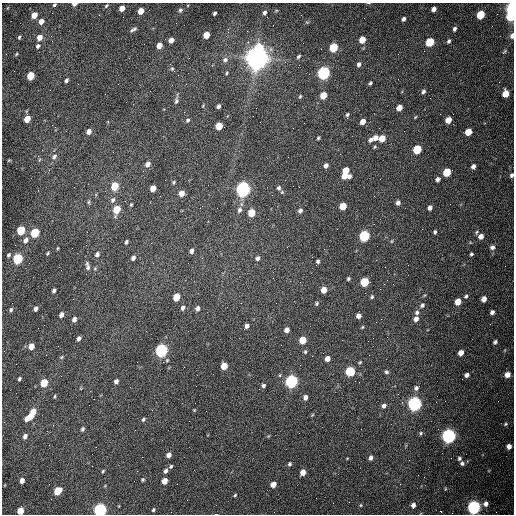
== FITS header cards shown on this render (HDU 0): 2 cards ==
NAXIS1  =                  512 /fastest changing axis
NAXIS2  =                  512 /next to fastest changing axis

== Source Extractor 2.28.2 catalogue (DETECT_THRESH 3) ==
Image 512 x 512 px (HDU 0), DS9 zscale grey, 1 PNG px = 1 image px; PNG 516 x 516 px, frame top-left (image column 1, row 512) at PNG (2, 3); no overlay
Background 1570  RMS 24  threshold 71.6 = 3 sigma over >= 5 px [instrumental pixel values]
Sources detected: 206; all 206 listed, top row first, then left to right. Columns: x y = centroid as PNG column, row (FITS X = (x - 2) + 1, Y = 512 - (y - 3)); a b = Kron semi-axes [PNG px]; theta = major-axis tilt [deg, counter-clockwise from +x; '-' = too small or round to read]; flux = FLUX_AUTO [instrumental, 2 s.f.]
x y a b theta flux
74 4 5 3 - 7.1e+03
54 5 4 3 - 2.3e+03
106 6 6 4 42 2.0e+03
122 8 5 4 - 1.5e+04
434 9 5 4 - 6.9e+03
512 9 6 4 -89 4.8e+05
180 10 5 5 - 2.8e+03
141 11 5 4 - 2.0e+04
214 13 4 3 - 3.0e+03
264 13 5 4 - 3.4e+03
34 15 5 4 - 1.9e+04
481 15 6 5 - 5.5e+04
510 16 6 5 - 4.5e+04
404 19 5 3 - 4.3e+03
41 21 5 4 - 9.8e+03
133 29 9 4 31 3.6e+03
454 29 5 4 - 3.5e+03
206 35 5 4 - 2.5e+04
51 36 3 2 - 1.6e+03
512 36 6 4 79 6.3e+03
19 37 4 3 - 2.1e+03
39 37 6 5 - 1.2e+04
171 40 5 4 - 1.0e+04
362 40 5 5 - 2.2e+04
449 41 5 4 - 2.8e+03
430 42 6 5 - 6.1e+04
159 45 5 4 - 1.4e+04
38 46 6 5 - 3.7e+03
333 47 6 5 - 7.0e+04
259 48 6 5 - 5.8e+04
321 49 2 2 - 7.9e+02
504 52 8 3 49 2.3e+03
16 54 4 3 - 1.6e+03
298 56 4 3 - 2.6e+03
257 58 8 8 - 2.4e+06
225 60 8 7 - 5.6e+03
359 64 5 4 - 4.2e+03
172 69 5 4 - 2.4e+03
227 73 6 3 60 2.0e+03
323 73 6 5 - 3.5e+05
31 76 6 5 - 4.4e+04
66 80 4 3 - 3.9e+03
370 83 4 3 - 2.6e+03
423 92 6 4 61 4.1e+03
105 94 2 2 - 7.8e+02
505 94 6 5 - 2.2e+04
323 95 5 5 - 2.3e+04
300 96 5 4 - 1.9e+03
176 100 13 5 81 4.9e+03
203 106 5 3 - 1.4e+03
218 106 5 4 - 4.3e+03
399 108 5 4 - 1.3e+04
347 115 5 4 - 2.7e+03
415 117 5 3 - 1.6e+03
27 119 5 4 - 2.4e+04
188 120 5 5 - 3.1e+03
448 120 5 5 - 1.8e+04
363 122 5 4 - 1.2e+04
219 126 5 5 - 3.4e+04
293 128 2 2 - 6.6e+02
89 132 6 5 - 8.5e+03
468 132 5 5 - 2.6e+04
318 138 3 3 - 2.1e+03
375 138 6 5 - 7.8e+03
382 138 6 5 - 2.2e+04
370 140 6 5 - 4.6e+03
417 149 6 5 - 6.6e+04
54 157 8 7 - 5.5e+03
9 160 5 3 - 1.3e+03
148 164 6 5 - 6.7e+03
326 165 5 4 - 6.0e+03
473 166 5 4 - 5.9e+03
346 170 9 5 -57 3.0e+04
447 172 6 5 - 4.8e+04
512 175 5 4 - 3.7e+03
344 176 6 4 -14 1.4e+04
437 179 5 5 - 5.2e+03
174 182 4 4 - 2.2e+03
115 186 6 5 - 4.5e+04
299 187 2 2 - 9.4e+02
153 188 5 4 - 1.5e+04
279 188 6 6 - 4.5e+03
243 189 6 5 - 7.3e+05
181 193 5 5 - 1.3e+04
113 200 8 6 69 4.8e+03
89 202 6 4 90 2.5e+03
398 203 5 5 - 5.0e+03
131 205 5 3 - 1.8e+03
343 206 5 5 - 2.8e+04
430 208 5 4 - 5.7e+03
116 209 6 5 - 4.2e+04
239 210 8 6 75 5.5e+03
300 211 6 5 - 4.8e+03
251 213 5 5 - 3.7e+04
21 230 6 5 - 6.9e+04
435 232 4 4 - 2.9e+03
476 232 6 4 44 2.5e+03
35 233 6 5 - 8.2e+04
364 236 6 5 - 1.7e+05
481 236 6 5 - 9.2e+03
26 240 7 5 58 7.0e+03
392 241 5 3 - 1.5e+03
126 242 4 3 - 2.7e+03
492 247 6 6 - 5.4e+03
58 248 5 3 - 1.5e+03
191 251 5 4 - 5.1e+03
47 253 4 3 - 1.9e+03
97 254 7 5 50 4.6e+03
471 254 4 3 - 2.5e+03
8 255 5 4 - 2.6e+03
18 258 6 5 - 1.5e+05
133 258 4 4 - 5.5e+03
257 258 6 5 - 4.4e+03
318 261 5 4 - 3.4e+03
87 266 12 5 -79 5.8e+03
95 269 5 5 - 2.1e+03
348 279 4 3 - 2.5e+03
364 282 6 5 - 6.6e+04
54 290 5 3 - 4.3e+03
324 290 5 4 - 1.7e+04
425 295 5 3 - 1.5e+03
466 296 6 5 - 3.1e+03
176 297 6 5 - 3.4e+04
372 297 4 4 - 2.4e+03
484 299 5 4 - 1.1e+04
458 302 5 5 - 1.9e+04
276 303 2 2 - 9.2e+02
317 303 5 4 - 2.3e+03
422 305 7 6 - 4.3e+03
182 308 6 4 74 4.4e+03
197 308 6 5 - 6.4e+03
36 309 5 3 - 5.6e+03
11 310 5 4 - 2.9e+03
417 312 7 6 - 4.7e+03
492 312 4 4 - 5.1e+03
61 315 5 4 - 7.0e+03
358 316 4 4 - 7.0e+03
74 319 5 4 - 6.5e+03
381 319 2 2 - 8.9e+02
416 319 6 5 - 7.4e+03
247 326 5 4 - 5.6e+03
362 327 5 4 - 1.6e+03
287 330 5 4 - 8.1e+03
79 338 5 4 - 5.2e+03
302 340 5 5 - 3.1e+04
495 342 5 4 - 3.3e+03
31 346 6 5 - 1.4e+04
161 350 6 5 - 3.6e+05
305 352 5 4 - 2.5e+03
461 353 5 4 - 1.2e+04
61 357 5 4 - 2.0e+03
327 358 6 5 - 1.0e+04
360 362 7 4 41 2.1e+03
224 366 5 5 - 2.2e+04
350 371 6 5 - 1.0e+05
386 372 6 5 - 3.1e+03
466 375 5 4 - 5.4e+03
507 375 5 5 - 1.1e+04
19 379 5 3 - 2.5e+03
116 381 5 4 - 5.7e+03
291 381 6 5 - 4.3e+05
44 383 5 5 - 4.9e+04
263 385 5 4 - 3.4e+03
416 388 6 6 - 4.9e+03
55 396 4 3 - 1.8e+03
305 397 6 5 - 6.5e+03
414 404 6 6 - 5.7e+05
384 406 7 6 - 5.6e+03
194 410 4 3 - 1.3e+03
33 412 6 5 - 1.9e+04
312 415 4 3 - 1.5e+03
31 416 5 4 - 1.5e+04
27 419 5 4 - 9.4e+03
143 419 5 4 - 2.7e+03
506 424 6 4 28 2.3e+03
82 429 5 4 - 3.1e+03
421 433 6 5 - 2.6e+03
25 436 5 4 - 5.9e+03
448 436 6 6 - 6.4e+05
509 446 5 5 - 8.3e+03
169 455 5 4 - 7.6e+03
370 458 5 4 - 5.9e+03
459 458 4 4 - 3.2e+03
462 463 5 5 - 3.7e+03
289 464 5 4 - 3.0e+03
171 466 5 4 - 2.3e+03
103 471 5 3 - 1.9e+03
166 471 6 4 67 4.9e+03
303 472 5 4 - 1.3e+04
143 480 4 4 - 2.3e+03
22 481 5 4 - 9.6e+03
164 481 5 4 - 1.4e+04
273 484 5 4 - 1.3e+04
400 484 2 2 - 7.8e+02
445 489 5 3 - 1.4e+03
58 491 6 5 - 4.2e+04
235 495 4 3 - 1.9e+03
316 498 2 2 - 3.4e+03
486 504 7 6 - 7.8e+03
361 505 5 3 - 1.6e+03
413 505 6 5 - 6.2e+03
474 507 6 5 - 5.0e+05
100 510 6 5 - 4.6e+05
153 510 5 4 - 2.5e+03
20 511 5 5 - 2.7e+04
441 511 3 2 - 2.4e+03
At the frame edge (FLAGS 8, measured only in part): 8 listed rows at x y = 74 4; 54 5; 512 9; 512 36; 512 175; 474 507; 100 510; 20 511